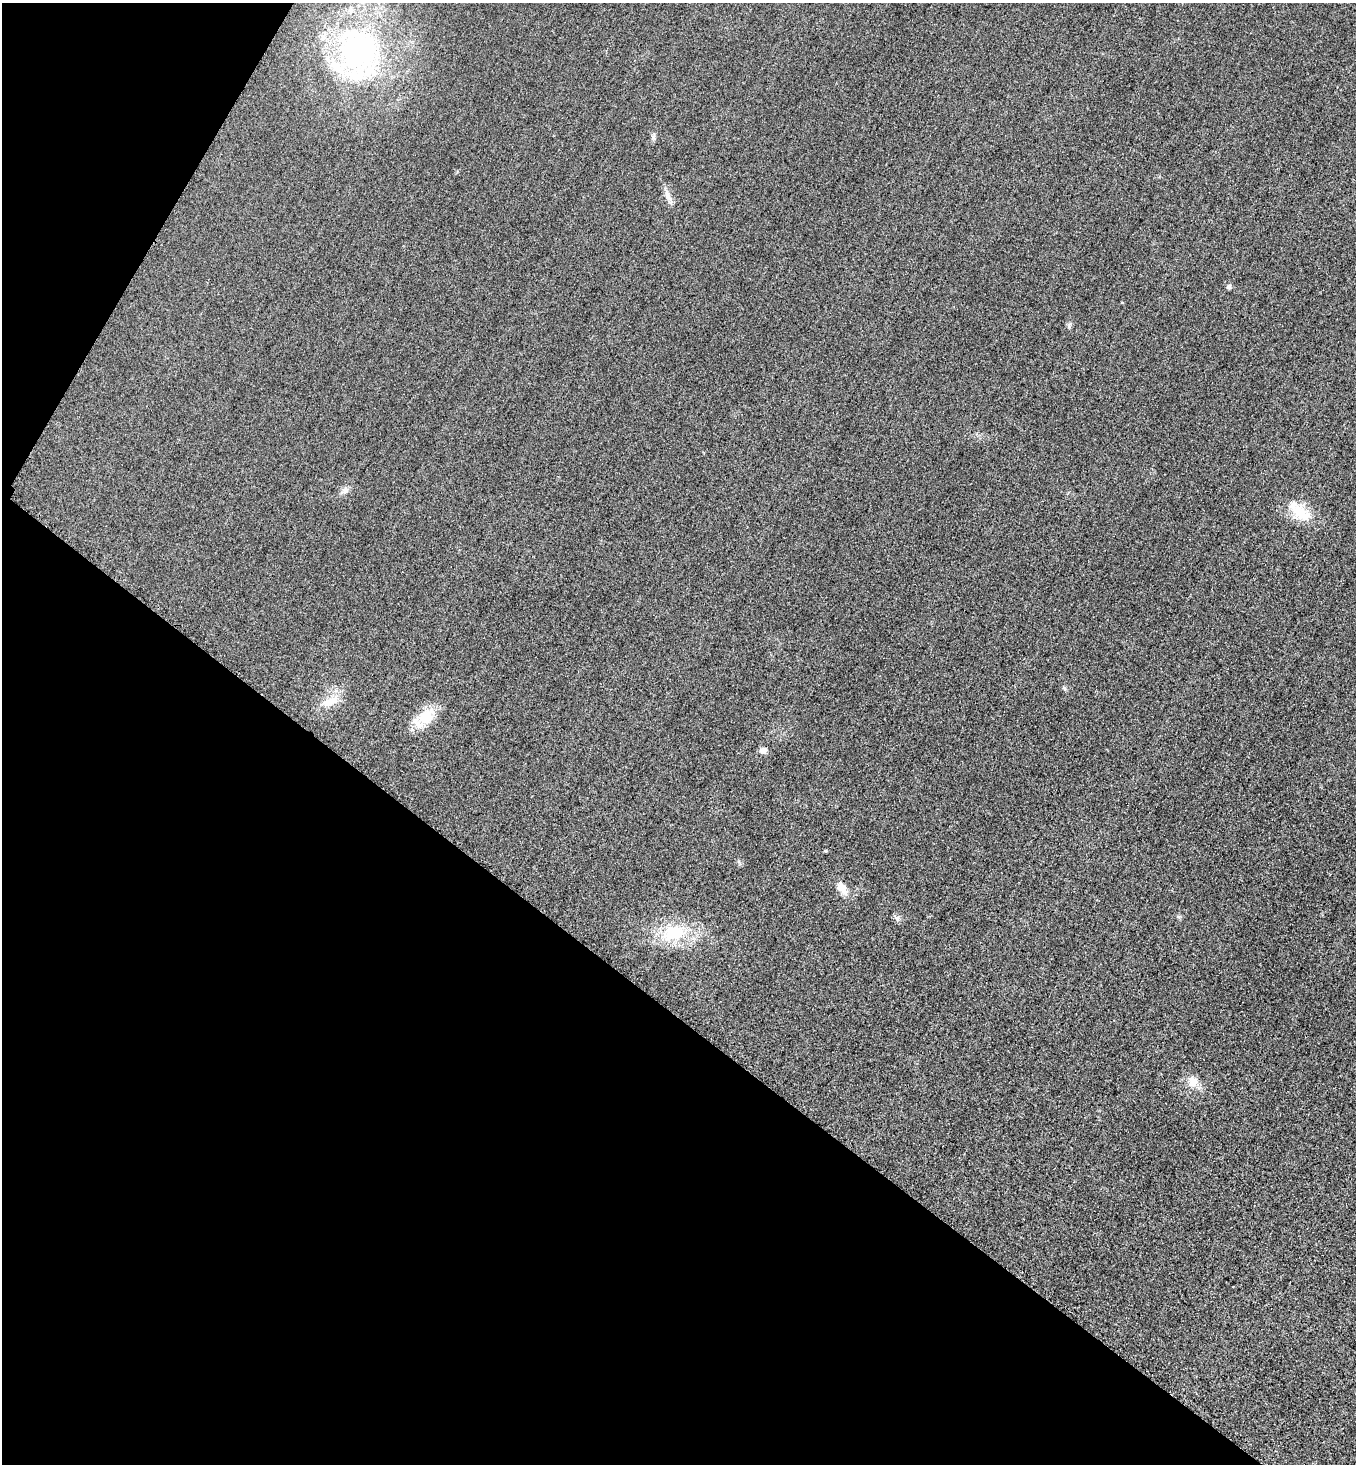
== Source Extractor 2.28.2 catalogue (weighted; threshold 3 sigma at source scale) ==
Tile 9 of 4 x 4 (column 1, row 3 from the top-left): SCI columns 320-1673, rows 1491-2952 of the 5912 x 5905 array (HDU 1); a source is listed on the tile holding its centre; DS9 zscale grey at full resolution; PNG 1358 x 1466 px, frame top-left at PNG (2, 3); no overlay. Shown black and unused: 34% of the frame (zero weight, under 3 of 4 exposures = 3% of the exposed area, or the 3 px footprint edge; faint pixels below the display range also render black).
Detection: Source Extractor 2.28.2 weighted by HDU 2 'WHT'; one run over the whole footprint, this tile lists its part. Background 0.0785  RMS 0.017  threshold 0.0781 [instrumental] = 3 sigma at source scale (4.5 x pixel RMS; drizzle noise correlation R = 1.50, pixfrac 1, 0.05/0.05 arcsec/px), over >= 5 px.
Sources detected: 16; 2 inside a brighter listed object's ellipse — not listed separately; the other 14 listed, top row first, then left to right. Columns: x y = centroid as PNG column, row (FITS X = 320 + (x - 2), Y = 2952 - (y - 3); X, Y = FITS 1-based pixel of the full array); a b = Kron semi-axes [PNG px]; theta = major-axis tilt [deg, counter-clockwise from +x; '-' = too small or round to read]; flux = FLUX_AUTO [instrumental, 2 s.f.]
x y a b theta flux
358 49 66 53 85 350
653 137 7 4 -90 3.7
669 197 24 5 -61 11
1228 287 5 5 - 4.9
345 490 10 8 74 7.5
1300 513 33 18 -31 47
1064 688 7 4 -46 2.6
330 702 22 11 26 26
426 717 26 17 43 45
763 750 8 7 - 9.1
842 888 19 9 -56 17
897 918 9 7 -50 5.3
674 933 37 23 6 81
1193 1082 15 13 66 18
Unlisted compact peaks at least as high as the median listed source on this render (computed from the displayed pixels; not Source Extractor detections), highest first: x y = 825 851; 1069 327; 1179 917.